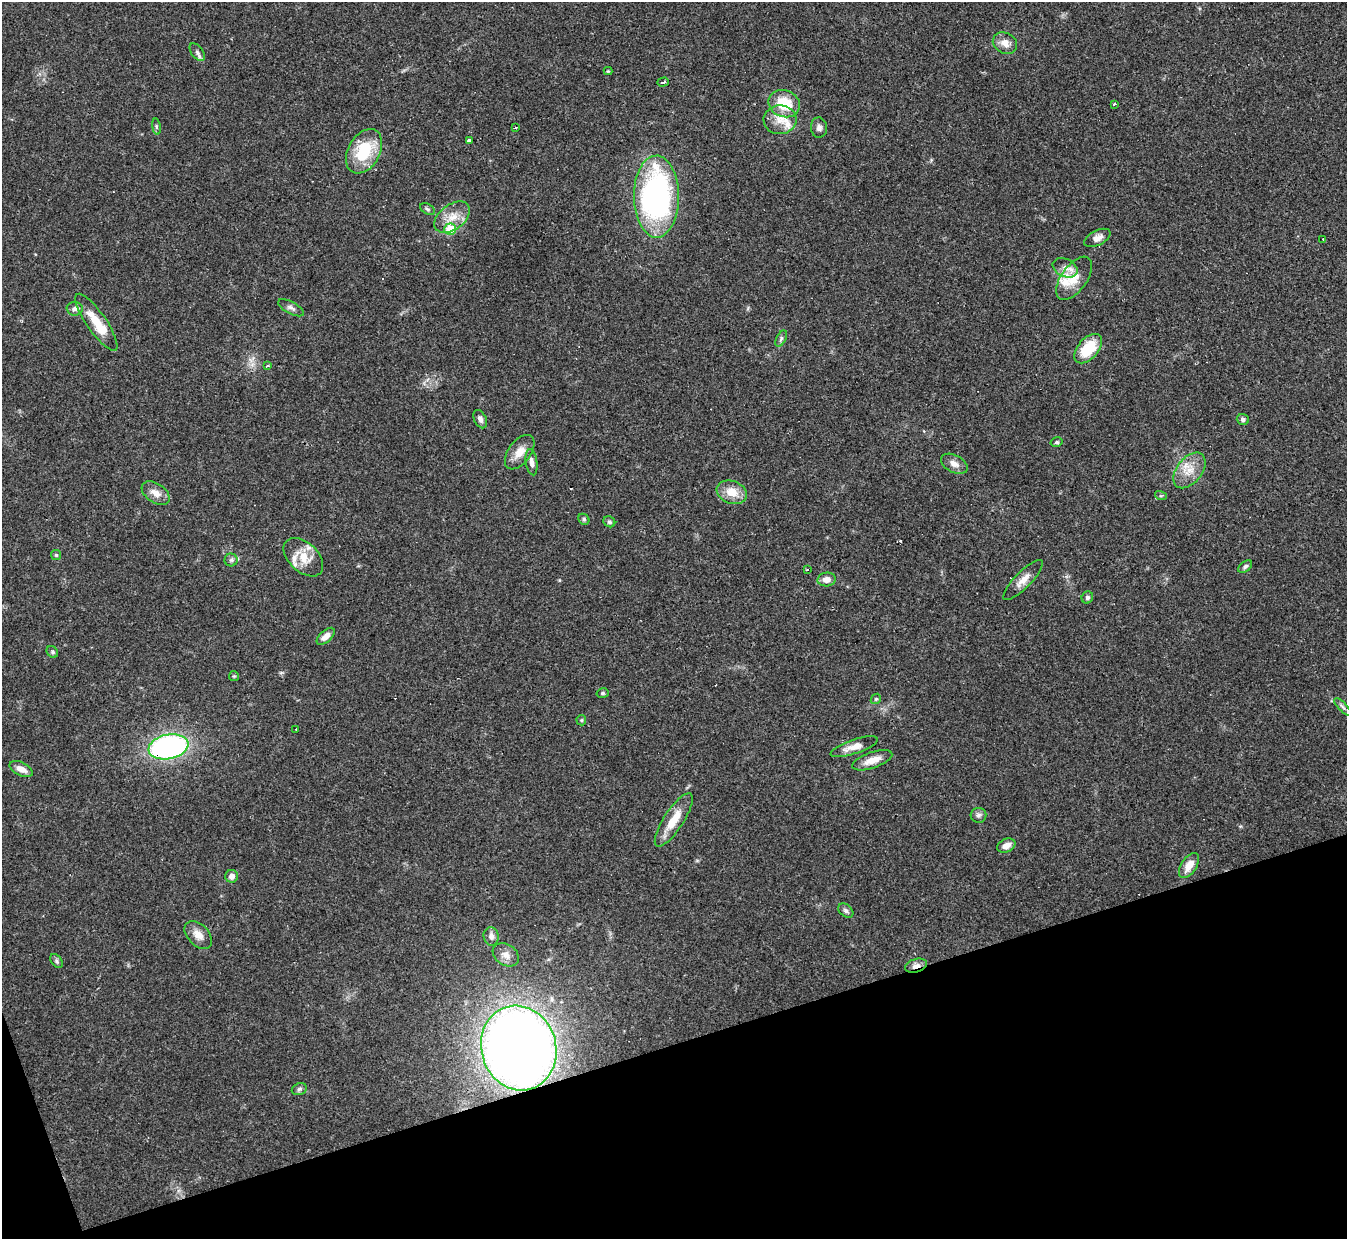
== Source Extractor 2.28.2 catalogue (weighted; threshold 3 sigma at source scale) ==
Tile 14 of 4 x 4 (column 2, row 4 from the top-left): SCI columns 1346-2690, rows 147-1383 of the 5380 x 5366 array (HDU 1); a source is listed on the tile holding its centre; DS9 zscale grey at full resolution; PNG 1349 x 1241 px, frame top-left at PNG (2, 2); each listed source drawn as its Kron ellipse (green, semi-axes under 4 px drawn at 4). Shown black and unused: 16% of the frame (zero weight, under 3 of 4 exposures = <1% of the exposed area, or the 3 px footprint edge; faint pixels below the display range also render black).
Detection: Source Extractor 2.28.2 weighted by HDU 2 'WHT'; one run over the whole footprint, this tile lists its part. Background 0.048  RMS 0.0043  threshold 0.0194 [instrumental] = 3 sigma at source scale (4.5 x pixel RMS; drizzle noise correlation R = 1.50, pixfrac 1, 0.05/0.05 arcsec/px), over >= 5 px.
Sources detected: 80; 4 cosmic-ray / hot-pixel residue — neither listed nor drawn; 5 inside a brighter listed object's ellipse — not listed separately; the other 71 listed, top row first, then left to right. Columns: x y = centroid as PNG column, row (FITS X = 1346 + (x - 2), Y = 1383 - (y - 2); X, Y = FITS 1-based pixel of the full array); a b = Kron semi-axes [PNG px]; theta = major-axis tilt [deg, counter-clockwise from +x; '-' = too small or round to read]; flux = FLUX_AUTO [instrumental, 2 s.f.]
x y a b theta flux
1005 43 13 10 -30 3.5
197 52 10 6 -53 1.4
608 71 4 4 - 0.39
663 82 6 3 18 6.1
784 104 16 13 -22 14
1114 104 3 3 - 1.5
780 120 16 14 2 6.3
156 127 8 4 -81 0.69
516 127 3 2 - 0.56
819 128 10 8 -86 1.9
469 141 3 3 - 9.2
364 151 24 16 61 20
656 197 41 22 -90 110
427 209 8 5 -27 0.82
452 217 20 12 37 6.6
450 229 6 6 - 13
1097 238 14 7 27 2.8
1323 239 3 2 - 0.48
1065 268 13 9 -25 3.1
1074 278 25 12 54 7.6
291 308 14 6 -28 1.6
75 309 8 7 - 1.4
96 322 34 9 -55 10
781 339 9 4 64 0.96
1088 349 17 10 48 15
267 366 3 2 - 1.2
480 419 9 6 -66 1.6
1243 419 6 5 - 1.2
1057 442 6 4 13 0.66
520 452 20 11 53 5.5
531 462 13 6 -82 2.4
954 464 14 8 -28 3
1190 470 20 12 52 7.1
732 492 15 11 -20 6.6
156 493 15 9 -34 3.9
1161 496 6 4 -17 0.55
584 519 6 5 - 0.69
609 522 6 5 - 0.87
56 555 5 5 - 0.57
303 557 23 14 -43 9.1
231 560 6 6 - 0.99
1245 567 8 5 38 1
808 569 3 3 - 4.3
827 579 9 7 5 3.3
1023 580 27 8 46 4.4
1087 597 6 5 - 1
326 636 11 6 42 2.7
52 652 6 5 - 0.75
234 676 5 5 - 0.56
603 693 6 5 - 0.77
876 699 5 4 - 0.64
1343 707 11 4 -46 1
581 720 5 5 - 0.55
296 729 2 2 - 0.38
168 747 20 12 11 110
854 747 25 7 19 4.5
872 760 21 8 19 5.3
21 769 12 6 -26 3.4
978 815 8 7 - 1.2
674 820 31 10 57 9
1006 845 9 6 23 3
1189 865 14 7 57 5.9
232 876 6 6 - 2.5
846 911 8 6 -40 1.3
198 935 16 10 -46 4.1
491 936 9 7 -78 2.1
506 955 14 10 -33 3.2
56 961 8 5 -52 0.94
916 966 11 6 16 2.6
519 1048 43 37 -73 450
299 1089 8 6 21 1.1
Overlapping masked pixels (flux is a lower limit): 3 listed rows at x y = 168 747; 916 966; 519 1048